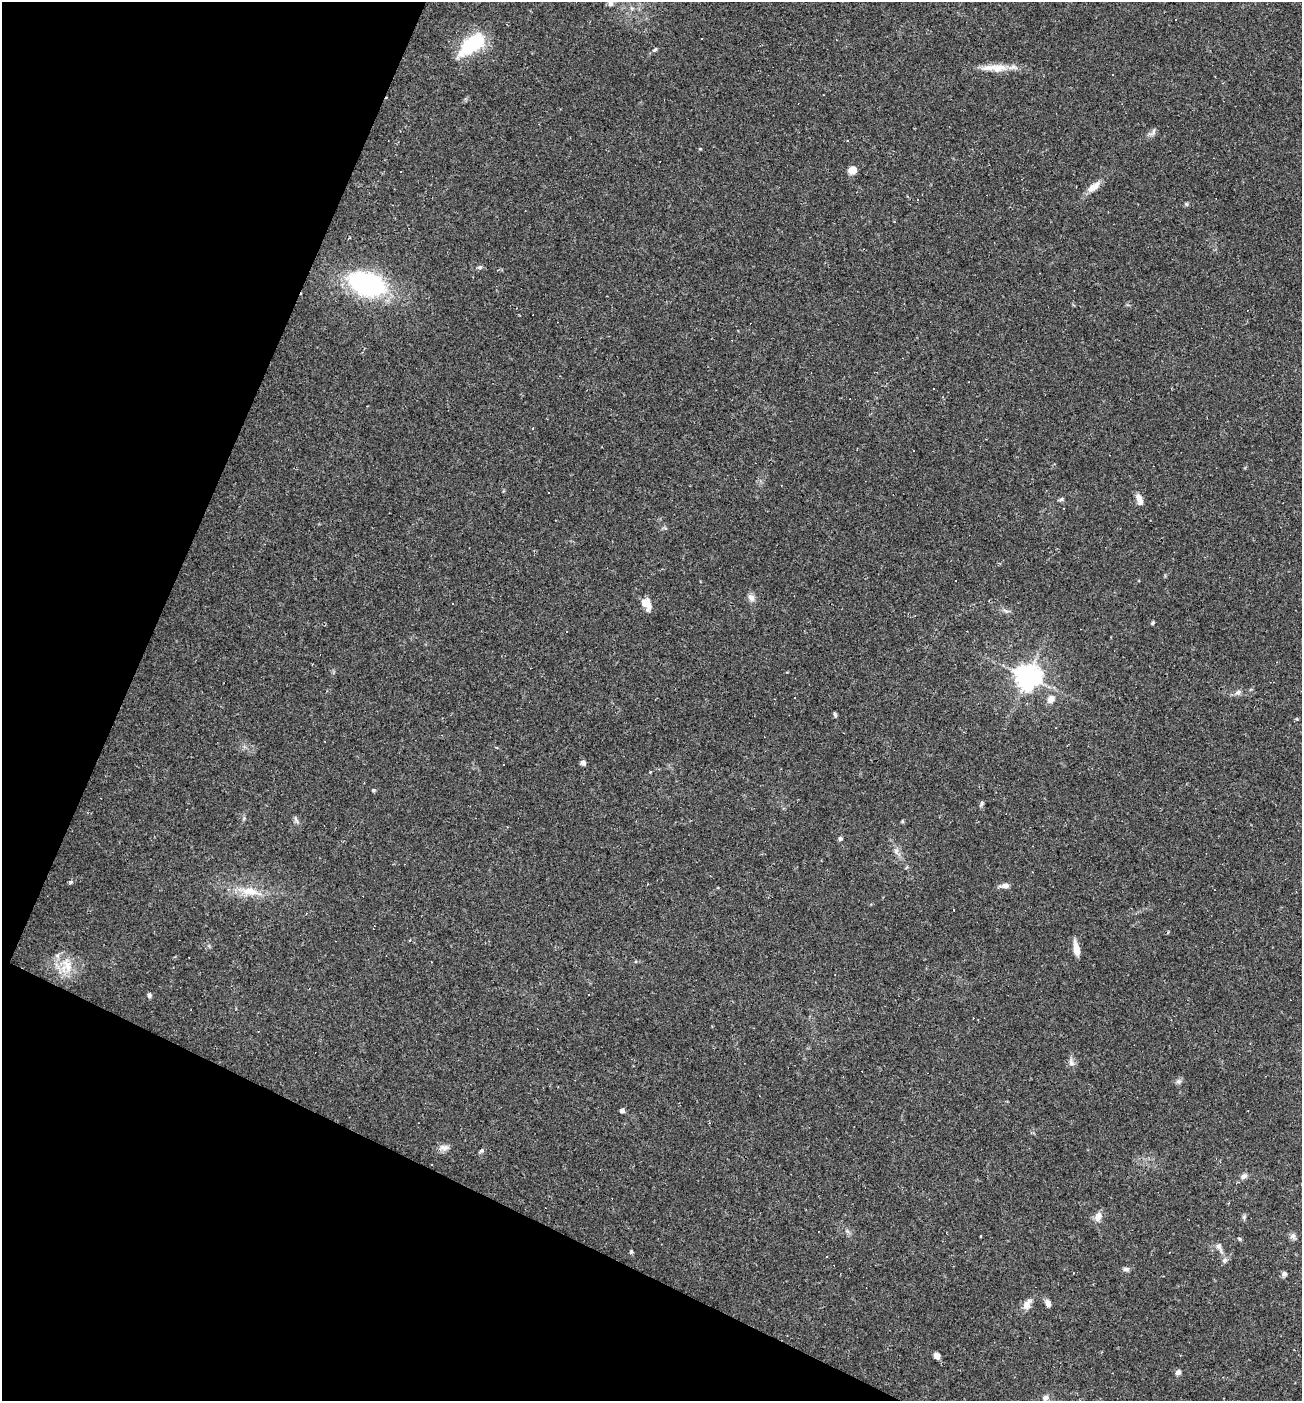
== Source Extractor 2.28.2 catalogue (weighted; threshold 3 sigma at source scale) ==
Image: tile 9 of 4 x 4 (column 1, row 3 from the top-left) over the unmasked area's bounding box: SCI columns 137-1436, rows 1400-2798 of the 5606 x 5595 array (HDU 1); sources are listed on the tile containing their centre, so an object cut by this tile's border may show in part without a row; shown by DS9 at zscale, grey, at full resolution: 1 PNG px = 1 image px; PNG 1304 x 1403 px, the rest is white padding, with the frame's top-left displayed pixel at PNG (2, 2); no overlay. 22% of this frame is shown black and not used: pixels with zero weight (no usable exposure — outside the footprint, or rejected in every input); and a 3 px margin inside the footprint's outer edge (the drizzle kernel's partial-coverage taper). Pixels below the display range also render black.
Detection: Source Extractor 2.28.2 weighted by HDU 2 'WHT'; one run over the whole footprint, this tile lists its part. Background 0.109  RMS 0.0071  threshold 0.0318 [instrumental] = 3 sigma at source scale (4.5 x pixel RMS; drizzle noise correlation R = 1.50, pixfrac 1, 0.05/0.05 arcsec/px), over >= 5 px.
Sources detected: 80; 25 cosmic-ray / hot-pixel residue — not listed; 2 inside a brighter listed object's ellipse — not listed separately; the other 53 listed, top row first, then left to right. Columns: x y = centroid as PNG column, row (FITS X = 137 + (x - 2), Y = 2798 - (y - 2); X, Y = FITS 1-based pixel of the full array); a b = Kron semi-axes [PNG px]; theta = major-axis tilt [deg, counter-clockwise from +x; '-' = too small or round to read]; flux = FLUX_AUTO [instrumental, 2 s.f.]
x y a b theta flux
610 3 12 7 -87 3.4
632 8 6 4 18 1.2
1176 19 3 3 - 8.4
472 44 30 14 37 46
655 50 6 5 - 1.1
994 68 39 9 -1 13
1153 132 14 4 63 2.1
847 140 3 3 - 1.1
852 170 5 5 - 23
1093 187 19 8 38 7.1
1187 204 6 4 -89 0.95
480 267 7 5 43 1.3
367 284 35 21 -19 110
548 492 3 2 - 0.65
1138 498 11 8 -69 3.9
1061 499 6 5 - 1.3
751 597 10 8 -56 3.5
646 604 14 9 -56 7.5
1027 677 8 8 - 630
1238 692 8 6 30 2.2
1051 699 10 9 - 4.8
835 714 7 4 -64 1.2
583 763 6 6 - 2.1
373 790 4 4 - 0.82
981 804 7 4 5 1.2
296 819 12 3 -66 1.7
840 839 5 5 - 1.5
1032 872 3 2 - 0.64
71 882 4 4 - 1.4
1005 886 10 6 8 3.5
250 891 26 11 -9 14
1076 949 17 6 -78 6.4
67 965 23 11 -70 13
149 995 6 5 - 1.5
1071 1062 10 6 -61 2.8
1178 1081 7 5 20 1.9
622 1110 4 4 - 3.1
444 1148 14 8 2 3.9
481 1151 7 5 30 1.3
1244 1176 9 7 43 2.6
1098 1216 12 7 70 4.9
1293 1236 8 7 - 2.5
1240 1239 6 4 -35 0.91
1219 1246 11 6 -57 2.6
631 1252 6 4 70 1
1224 1260 8 6 44 1.9
1126 1269 9 5 -15 1.7
1284 1274 7 6 - 2
1048 1303 8 6 -74 3
1026 1305 12 9 70 4.9
937 1356 7 6 - 3
1178 1372 7 5 43 2.7
1046 1398 9 7 14 2.8
Isophote crosses this tile's border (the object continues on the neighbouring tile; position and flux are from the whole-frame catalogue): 1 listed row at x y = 610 3